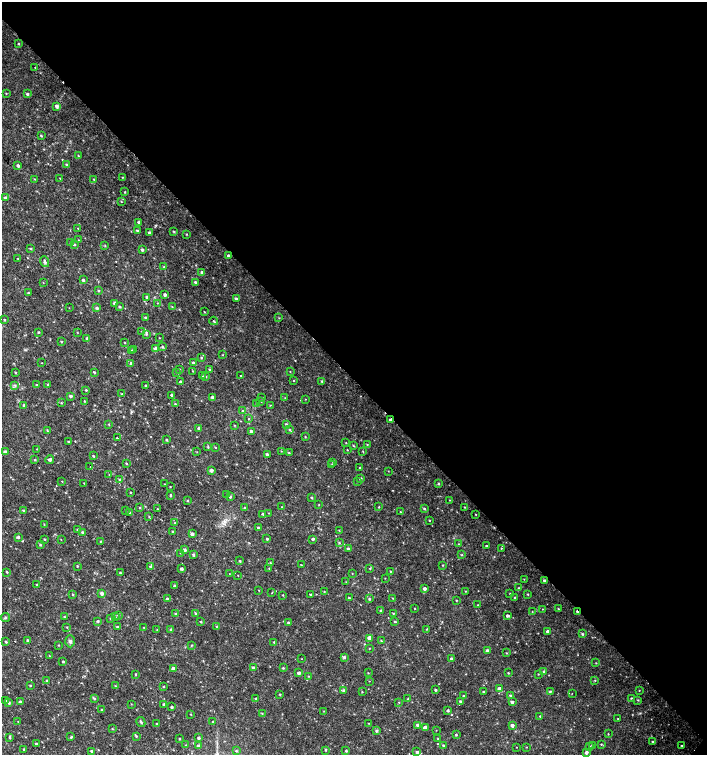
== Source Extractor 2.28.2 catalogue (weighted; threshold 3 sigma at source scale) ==
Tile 8 of 4 x 4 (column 4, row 2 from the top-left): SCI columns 4454-5863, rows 3013-4517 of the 6025 x 6032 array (HDU 1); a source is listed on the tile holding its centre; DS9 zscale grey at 2 x 2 block average (1 PNG px = mean of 2 x 2 image px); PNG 709 x 757 px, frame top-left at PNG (2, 2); each listed source drawn as its Kron ellipse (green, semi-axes under 4 px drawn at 4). Shown black and unused: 50% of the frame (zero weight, under 2 of 3 exposures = <1% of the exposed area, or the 3 px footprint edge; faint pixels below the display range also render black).
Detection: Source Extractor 2.28.2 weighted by HDU 2 'WHT'; one run over the whole footprint, this tile lists its part. Background 0.0176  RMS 0.0034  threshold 0.0152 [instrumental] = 3 sigma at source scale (4.5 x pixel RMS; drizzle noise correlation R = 1.50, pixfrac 1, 0.0396/0.0396 arcsec/px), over >= 5 px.
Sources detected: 370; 4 cosmic-ray / hot-pixel residue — neither listed nor drawn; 1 coinciding with a brighter row at this scale — not listed separately; the other 365 listed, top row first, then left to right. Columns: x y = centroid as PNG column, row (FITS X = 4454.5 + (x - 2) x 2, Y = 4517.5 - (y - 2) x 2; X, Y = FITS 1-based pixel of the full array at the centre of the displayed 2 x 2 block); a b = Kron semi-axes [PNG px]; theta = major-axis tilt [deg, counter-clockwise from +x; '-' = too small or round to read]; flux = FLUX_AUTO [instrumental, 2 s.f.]
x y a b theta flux
19 44 3 2 - 0.7
35 68 2 2 - 0.31
6 93 2 2 - 0.41
27 94 3 3 - 1.1
57 106 3 3 - 2.8
41 136 3 2 - 0.74
78 156 3 2 - 0.57
66 164 3 3 - 0.88
18 166 3 2 - 2
122 177 3 2 - 0.47
60 178 3 2 - 0.33
35 179 2 2 - 0.36
94 179 2 2 - 0.51
125 192 2 2 - 0.48
5 198 3 3 - 1.5
121 201 3 2 - 0.45
139 222 3 2 - 1.3
78 228 2 2 - 0.44
137 230 3 2 - 0.78
174 232 2 2 - 0.8
150 233 2 2 - 2.1
186 234 2 2 - 0.51
79 240 2 2 - 0.34
71 243 3 2 - 0.56
74 244 3 3 - 0.94
105 246 3 2 - 0.43
30 248 3 3 - 0.79
142 250 3 3 - 1.6
228 256 3 2 - 1.7
18 259 3 2 - 0.47
45 262 5 3 - 1.6
164 267 3 2 - 0.42
202 272 3 2 - 1.7
83 280 3 2 - 1.3
195 282 3 2 - 1.1
43 283 2 2 - 0.3
98 291 2 2 - 0.78
28 293 3 2 - 0.73
165 295 3 2 - 2.4
147 297 3 3 - 0.91
236 298 3 2 - 1.4
115 303 2 2 - 1.9
157 303 3 2 - 0.32
120 307 3 2 - 0.97
172 307 3 2 - 0.43
69 308 2 2 - 0.24
97 308 3 2 - 1.6
204 312 2 2 - 0.46
146 318 3 2 - 1.2
279 318 3 2 - 0.35
4 320 3 3 - 0.72
214 321 4 2 - 0.86
142 331 2 2 - 0.38
38 332 3 2 - 0.66
77 332 3 2 - 0.41
146 334 4 3 - 0.89
87 338 2 2 - 1.2
159 338 2 2 - 0.35
61 342 2 2 - 0.62
125 343 2 2 - 0.42
162 347 3 2 - 0.91
156 348 3 3 - 2.2
134 349 3 2 - 0.65
131 351 3 2 - 0.52
223 355 2 2 - 0.3
201 358 3 2 - 0.75
42 363 2 2 - 0.25
131 363 3 2 - 1.1
193 363 3 3 - 2.1
180 369 3 2 - 0.56
209 369 3 2 - 0.59
193 371 2 2 - 0.39
290 371 3 2 - 0.32
94 372 3 2 - 1.1
176 372 3 2 - 0.78
15 373 2 2 - 0.68
202 376 2 2 - 0.41
240 376 2 2 - 0.39
206 377 3 2 - 0.5
294 380 2 2 - 0.45
322 381 3 3 - 0.9
180 382 3 2 - 1.1
15 385 3 3 - 0.98
36 385 3 2 - 0.77
48 385 3 2 - 1.1
145 385 2 2 - 0.58
86 390 3 2 - 0.68
122 394 3 3 - 0.53
172 395 2 2 - 1.6
70 396 3 3 - 1.2
212 397 3 3 - 1.6
262 398 2 2 - 0.67
285 398 3 2 - 0.44
306 399 2 2 - 0.31
84 401 2 2 - 0.54
261 401 3 2 - 0.39
61 403 3 2 - 0.5
175 404 3 2 - 0.49
256 404 2 2 - 0.53
24 405 2 2 - 1.1
270 405 2 2 - 0.37
243 410 3 2 - 0.59
249 419 2 2 - 0.41
391 420 3 2 - 2.5
109 424 3 2 - 0.46
286 424 3 3 - 1.1
234 425 2 2 - 0.46
199 428 3 2 - 1.8
290 429 3 3 - 0.8
47 431 3 2 - 0.52
251 431 3 3 - 1.5
305 436 3 2 - 0.52
117 438 2 2 - 11
166 440 2 2 - 1.1
68 442 2 2 - 0.77
346 443 2 2 - 0.42
367 444 3 2 - 0.57
354 446 3 2 - 0.59
208 447 3 3 - 0.74
216 447 2 2 - 0.43
37 449 3 2 - 0.34
347 450 2 2 - 0.46
281 451 3 2 - 0.33
363 451 2 2 - 0.48
5 452 3 3 - 2.7
197 452 2 2 - 0.32
289 453 3 2 - 0.64
267 454 3 2 - 1.7
93 456 2 2 - 0.84
50 459 4 3 - 1.9
35 460 3 2 - 0.66
333 462 3 2 - 0.44
126 463 3 2 - 0.6
332 464 3 2 - 0.59
90 467 2 2 - 0.22
360 468 2 2 - 0.6
211 470 3 3 - 2.3
388 471 3 2 - 0.31
109 474 2 2 - 0.29
119 479 3 2 - 0.66
360 479 3 3 - 1.4
62 481 2 2 - 0.34
357 482 2 2 - 0.32
84 483 2 2 - 0.41
164 484 2 2 - 0.36
439 484 2 2 - 0.88
170 487 2 2 - 0.38
130 493 2 2 - 0.56
227 494 2 2 - 0.36
170 496 3 2 - 0.51
230 497 2 2 - 1.3
312 497 2 2 - 0.81
450 500 2 2 - 0.41
187 501 3 2 - 0.58
319 505 2 2 - 0.3
282 507 3 2 - 0.5
379 507 2 2 - 0.51
465 507 2 2 - 0.43
140 508 3 2 - 0.59
245 508 3 3 - 0.79
157 509 2 2 - 0.37
424 509 3 3 - 0.86
23 510 3 2 - 0.83
126 511 2 2 - 0.45
400 512 2 2 - 0.36
130 513 2 2 - 0.44
269 513 2 2 - 0.42
263 514 3 2 - 1.2
476 514 2 2 - 0.4
149 516 3 2 - 0.51
429 520 2 2 - 0.39
175 523 2 2 - 0.7
44 524 3 2 - 0.36
258 528 3 2 - 0.99
78 530 2 2 - 1.1
339 530 3 2 - 0.33
82 532 3 2 - 0.97
173 532 3 2 - 0.77
192 534 3 2 - 2.8
18 537 2 2 - 1.4
45 539 3 2 - 0.61
267 539 3 2 - 1.1
313 539 3 2 - 1.3
61 540 2 2 - 0.3
100 541 3 2 - 0.57
339 543 3 3 - 0.84
459 544 2 2 - 0.47
40 545 3 3 - 0.89
487 546 2 2 - 1.1
501 548 2 2 - 0.53
348 549 3 2 - 1
185 550 3 3 - 1.6
180 553 3 2 - 0.44
193 555 3 3 - 1.2
462 555 3 2 - 0.67
240 561 3 2 - 0.69
271 563 3 2 - 0.5
301 565 2 2 - 0.48
443 565 3 2 - 0.49
77 566 2 2 - 0.67
150 566 3 2 - 1.3
269 568 2 2 - 0.43
181 569 3 2 - 1.7
370 569 3 2 - 0.56
390 571 3 2 - 0.48
7 572 3 2 - 0.67
120 573 2 2 - 0.76
352 573 2 2 - 0.35
229 574 2 2 - 0.28
238 575 2 2 - 0.3
385 578 2 2 - 0.33
524 579 2 2 - 0.3
544 581 3 3 - 1.5
346 582 3 2 - 0.32
37 585 3 2 - 0.54
175 586 3 2 - 1.1
519 588 2 2 - 0.79
424 589 2 2 - 2.4
259 590 3 2 - 0.33
324 591 2 2 - 0.34
465 591 2 2 - 0.37
102 593 3 3 - 2.8
272 593 2 2 - 0.69
510 594 2 2 - 0.56
528 594 2 2 - 0.63
73 595 3 2 - 0.64
283 595 3 2 - 0.48
311 595 3 2 - 1.1
515 597 3 2 - 0.44
349 598 2 2 - 0.67
393 598 2 2 - 0.39
167 599 3 2 - 1.1
369 599 3 2 - 0.89
456 600 2 2 - 0.51
478 605 2 2 - 0.3
415 608 2 2 - 0.37
542 609 2 2 - 0.29
558 609 2 2 - 0.52
381 610 2 2 - 0.85
532 612 2 2 - 0.36
577 612 3 2 - 1.3
196 613 3 3 - 0.8
393 613 3 2 - 0.47
176 614 3 2 - 0.61
119 615 3 3 - 0.92
508 616 3 2 - 1.7
5 617 4 3 - 1.1
64 617 2 2 - 0.6
115 617 3 2 - 0.96
110 618 2 2 - 0.51
98 621 3 2 - 0.98
395 621 2 2 - 0.75
201 622 3 2 - 0.73
288 623 3 3 - 1.6
217 626 2 2 - 0.62
67 627 2 2 - 0.51
117 627 3 2 - 0.99
144 627 2 2 - 0.51
171 629 2 2 - 0.72
426 629 2 2 - 0.49
157 630 2 2 - 0.38
548 631 2 2 - 2
583 634 3 3 - 1
370 638 3 3 - 5.9
28 640 3 2 - 1.1
70 641 6 5 - 1.9
381 641 3 2 - 0.56
6 642 2 2 - 0.92
274 642 2 2 - 0.71
59 645 3 2 - 0.43
192 645 3 2 - 0.47
369 648 2 2 - 0.34
487 651 3 3 - 1.7
506 653 2 2 - 0.45
50 656 2 2 - 0.42
344 657 3 3 - 1.3
302 659 2 2 - 0.25
452 659 2 2 - 2.4
63 661 2 2 - 0.81
596 663 3 2 - 0.38
173 668 3 3 - 1.6
253 668 3 2 - 1.3
283 668 3 3 - 0.68
544 672 3 3 - 0.92
299 673 3 2 - 2
368 673 2 2 - 0.44
508 673 2 2 - 0.6
136 674 2 2 - 0.7
538 674 2 2 - 0.4
308 676 3 2 - 0.48
46 680 3 2 - 0.55
595 680 3 2 - 0.51
369 681 2 2 - 0.25
30 685 2 2 - 0.68
115 686 3 3 - 0.66
164 687 2 2 - 0.58
499 689 3 3 - 2.8
436 690 3 2 - 1.1
639 690 2 2 - 0.37
344 691 3 3 - 1.7
550 691 3 3 - 0.99
362 692 2 2 - 0.42
483 692 2 2 - 0.64
572 693 2 2 - 0.38
280 694 2 2 - 0.75
464 696 3 2 - 0.9
510 696 3 3 - 1.1
94 698 3 3 - 0.98
631 698 3 2 - 0.52
256 699 3 2 - 1.3
408 699 2 2 - 0.47
638 700 3 3 - 0.67
6 701 3 2 - 0.7
460 701 3 3 - 1
20 702 2 2 - 1.8
399 702 3 2 - 0.37
512 702 4 2 - 1.8
9 703 3 3 - 1.6
131 704 3 2 - 0.34
164 704 2 2 - 1
172 707 3 2 - 1.2
102 710 2 2 - 0.99
448 710 2 2 - 1.3
324 711 2 2 - 0.41
262 713 3 2 - 0.56
191 714 2 2 - 0.53
540 716 2 2 - 0.61
618 719 2 2 - 0.35
213 721 2 2 - 0.55
18 722 3 2 - 0.47
141 722 5 2 - 1.1
369 723 2 2 - 0.31
157 724 2 2 - 0.77
417 725 3 3 - 1.8
512 725 2 2 - 3.3
425 728 3 2 - 4
112 729 2 2 - 0.51
436 730 2 2 - 0.3
376 731 3 3 - 1.3
608 734 3 2 - 0.43
456 735 3 2 - 0.78
136 736 3 3 - 0.86
10 737 4 2 - 0.89
71 737 4 2 - 0.73
199 738 3 2 - 1.3
179 739 2 2 - 0.61
438 739 2 2 - 0.34
653 742 2 2 - 0.74
36 744 2 2 - 1.1
601 744 3 2 - 0.57
186 745 3 2 - 0.48
443 745 3 2 - 0.62
681 745 2 2 - 0.35
199 746 3 3 - 2
590 746 2 2 - 0.39
592 746 3 2 - 0.83
516 747 2 2 - 0.28
526 747 2 2 - 0.37
24 749 3 2 - 1
325 750 3 3 - 0.67
91 751 2 2 - 1.1
236 751 3 3 - 0.88
346 751 3 2 - 0.82
417 752 3 3 - 1.2
586 752 3 2 - 2.4
Overlapping masked pixels (flux is a lower limit): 2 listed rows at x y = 391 420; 577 612
Diffuse or blended objects may show on this block-average render without a row.